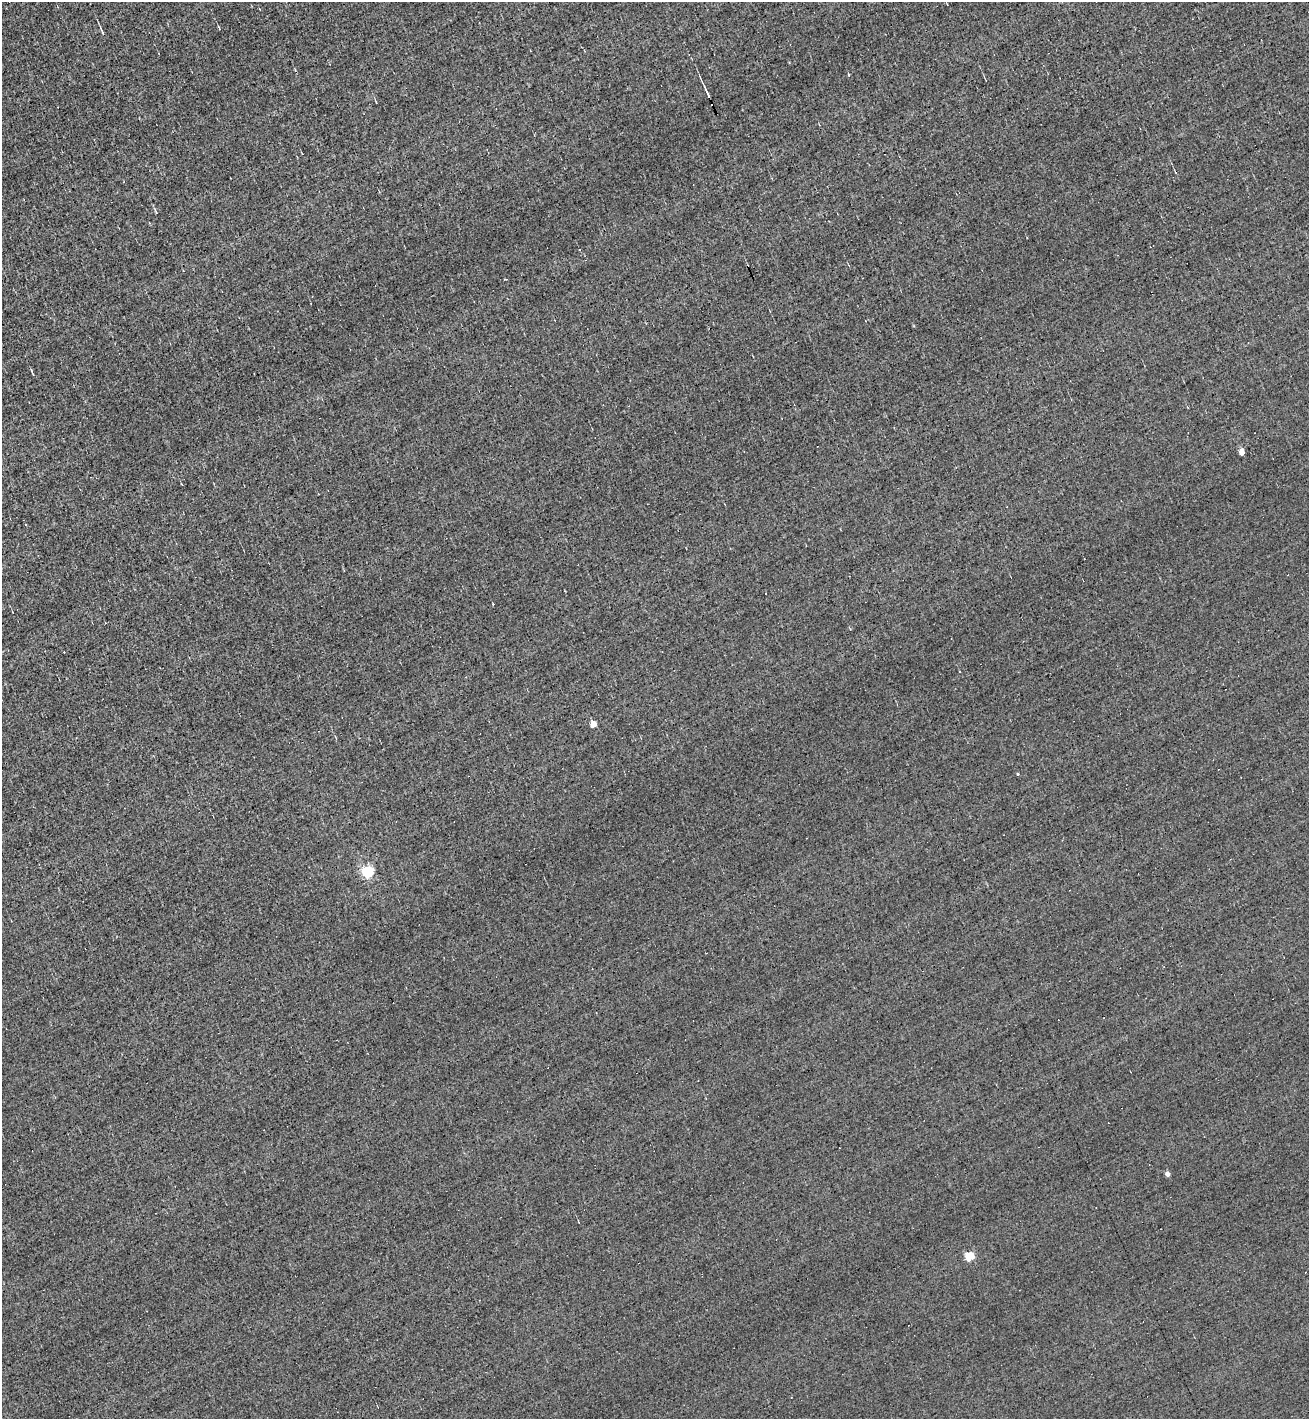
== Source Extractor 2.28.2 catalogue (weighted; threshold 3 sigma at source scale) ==
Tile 11 of 4 x 4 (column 3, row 3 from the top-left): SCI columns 2894-4200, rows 1418-2834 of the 5651 x 5667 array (HDU 1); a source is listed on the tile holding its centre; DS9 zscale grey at full resolution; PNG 1311 x 1421 px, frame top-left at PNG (2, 2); no overlay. Shown black and unused: <1% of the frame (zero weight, under 3 of 5 exposures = <1% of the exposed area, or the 3 px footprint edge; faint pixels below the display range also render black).
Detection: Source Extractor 2.28.2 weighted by HDU 2 'WHT'; one run over the whole footprint, this tile lists its part. Background -0.00605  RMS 0.044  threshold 0.198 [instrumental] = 3 sigma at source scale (4.5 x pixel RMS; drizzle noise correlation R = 1.50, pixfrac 1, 0.05/0.05 arcsec/px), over >= 5 px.
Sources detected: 23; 10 cosmic-ray / hot-pixel residue — not listed; the other 13 listed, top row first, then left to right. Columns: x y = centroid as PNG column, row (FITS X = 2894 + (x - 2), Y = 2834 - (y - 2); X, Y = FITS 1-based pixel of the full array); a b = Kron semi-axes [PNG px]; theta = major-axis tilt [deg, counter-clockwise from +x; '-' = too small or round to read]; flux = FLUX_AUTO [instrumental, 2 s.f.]
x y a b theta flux
219 28 4 2 - 3.9
102 32 8 4 -65 7.9
849 75 4 2 - 4.9
707 92 15 2 -66 24
183 271 4 3 - 2.8
505 279 3 2 - 3.6
1241 452 4 4 - 52
960 672 3 3 - 30
593 724 5 4 - 78
1018 774 4 3 - 3.4
367 872 5 5 - 580
1167 1174 4 4 - 20
969 1256 5 5 - 210